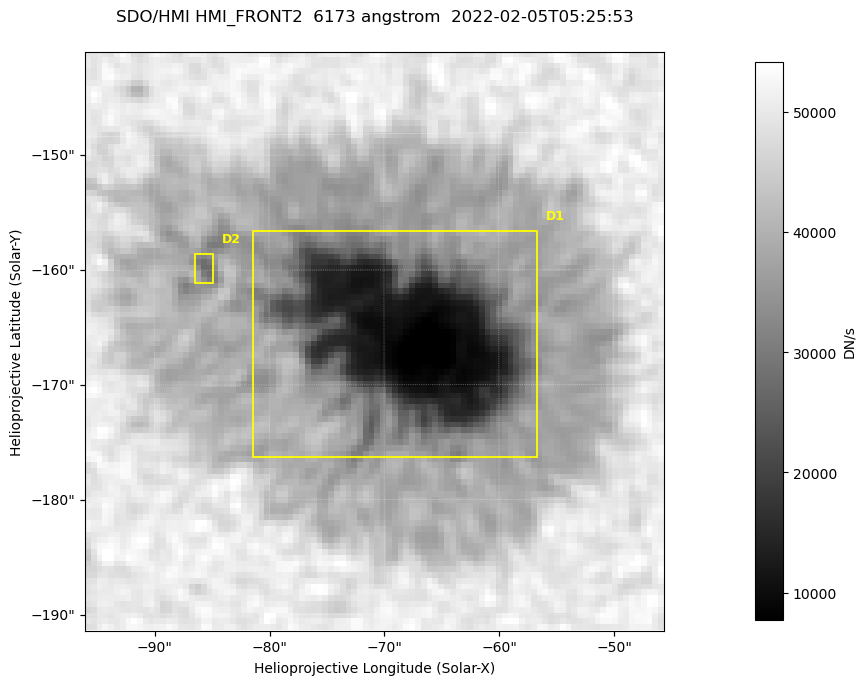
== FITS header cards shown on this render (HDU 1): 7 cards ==
TELESCOP= 'SDO/HMI '           / Telescope
INSTRUME= 'HMI_FRONT2'         / For HMI: HMI_SIDE1, HMI_FRONT2, or HMI_COMBINED
WAVELNTH=                6173. / [angstrom] Wavelength
DATE-OBS= '2022-02-05T05:25:53.600' / [ISO] Observation date {DATE__OBS}
CTYPE1  = 'HPLN-TAN'           / CTYPE1: HPLN
CTYPE2  = 'HPLT-TAN'           / CTYPE2: HPLT
BUNIT   = 'DN/s    '           / Physical Units

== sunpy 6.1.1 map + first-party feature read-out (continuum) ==
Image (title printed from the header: SDO/HMI HMI_FRONT2  6173 angstrom  2022-02-05T05:25:53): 100 x 100 px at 0.504 arcsec/px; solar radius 973 arcsec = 1931 px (partial field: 0.1% of the solar disc is inside the frame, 100% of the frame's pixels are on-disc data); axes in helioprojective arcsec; data unit DN/s (BUNIT, on the colour bar)
Orientation: roll -0.0702 deg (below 1 deg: not rotated)
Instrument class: CONTINUUM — white-light / continuum photospheric image (CONTENT/OBS_TYPE)
Dark features (sunspots / pores): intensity divided by the frame's on-disc median (partial field: no limb-darkening profile); reference = the frame's on-disc median (the 8%-of-disc-diameter window exceeds this field); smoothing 3 px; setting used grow <= 0.75, no closing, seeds <= 0.75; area >= 9 px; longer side >= 3 px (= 1.5 arcsec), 3 px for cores <= 0.7; partial field; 2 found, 2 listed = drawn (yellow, D1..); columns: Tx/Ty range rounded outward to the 2 arcsec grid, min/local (2 s.f., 1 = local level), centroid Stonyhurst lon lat
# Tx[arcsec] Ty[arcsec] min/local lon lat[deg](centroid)
D1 -82..-56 -178..-156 0.14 -4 -16
D2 -88..-84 -162..-158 0.69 -5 -16